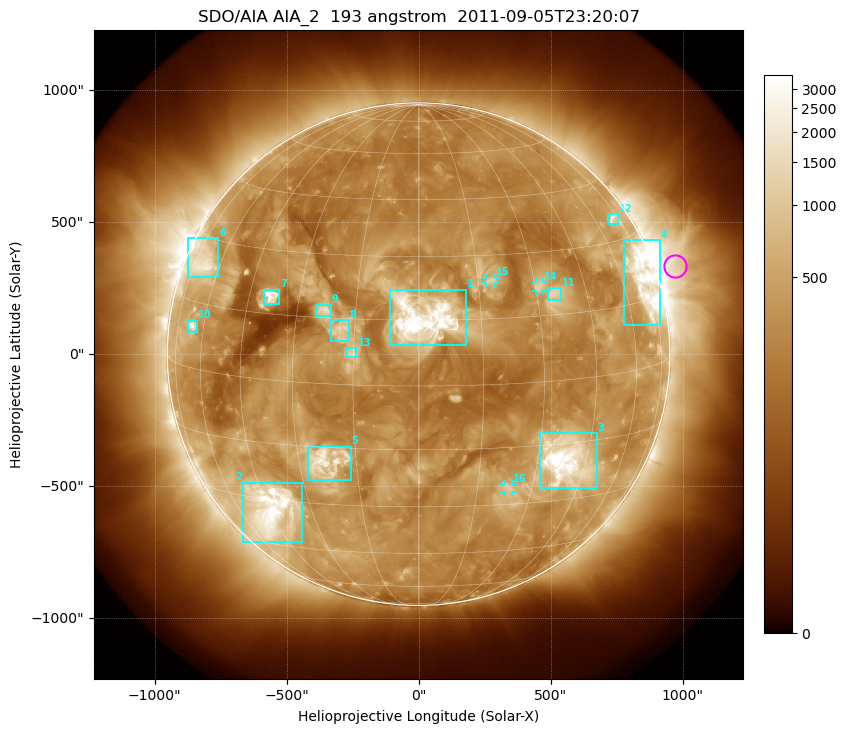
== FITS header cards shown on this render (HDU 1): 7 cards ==
TELESCOP= 'SDO/AIA'
INSTRUME= 'AIA_2'
WAVELNTH=                  193
WAVEUNIT= 'angstrom'
DATE-OBS= '2011-09-05T23:20:07.84'
CTYPE1  = 'HPLN-TAN'
CTYPE2  = 'HPLT-TAN'

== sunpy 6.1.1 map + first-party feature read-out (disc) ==
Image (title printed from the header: SDO/AIA AIA_2  193 angstrom  2011-09-05T23:20:07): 1024 x 1024 px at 2.4 arcsec/px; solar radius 952 arcsec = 397 px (full disc in frame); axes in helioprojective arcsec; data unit not stated in the header (colour bar unlabelled)
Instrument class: DISC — disc imager (sunpy class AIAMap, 193 A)
Bright regions (active regions / flare kernels): reference = the median radial profile (limb darkening/brightening removed); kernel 9 px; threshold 5 sigma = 624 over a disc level ~288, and >= 1.15x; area >= 12 px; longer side >= 10 px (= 24 arcsec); searched inside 0.97 R_sun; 16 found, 16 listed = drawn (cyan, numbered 1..; 3 of them under ~33 arcsec drawn as corner ticks so the feature stays visible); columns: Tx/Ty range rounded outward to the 5 arcsec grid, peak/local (2 s.f.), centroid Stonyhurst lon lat
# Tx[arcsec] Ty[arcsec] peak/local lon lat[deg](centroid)
1 -110..180 35..245 22 +1 +15
2 -665..-440 -710..-485 15 -45 -33
3 460..675 -510..-300 18 +38 -19
4 780..915 110..435 11 +70 +19
5 -420..-255 -475..-350 7.3 -23 -19
6 -875..-755 290..440 6.7 -70 +24
7 -585..-525 190..245 11 -38 +19
8 -335..-265 50..130 4.4 -18 +12
9 -385..-330 145..190 5.4 -23 +17
10 -875..-840 85..130 6.2 -66 +9
11 490..540 205..250 4.5 +35 +20
12 720..755 490..530 4.9 +71 +35
13 -270..-235 -15..25 3.5 -15 +7
14 445..470 240..275 4 +31 +22
15 255..290 265..290 3.7 +18 +24
16 325..355 -520..-490 3.6 +23 -25
Off-limb structures (1.02-1.3 R_sun): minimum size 162 px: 10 found; the strongest spans PA ~260..310 deg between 1.02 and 1.3 R_sun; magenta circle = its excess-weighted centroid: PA ~290 deg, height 1.08 R_sun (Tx ~970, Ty ~330 arcsec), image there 3.1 x the reference